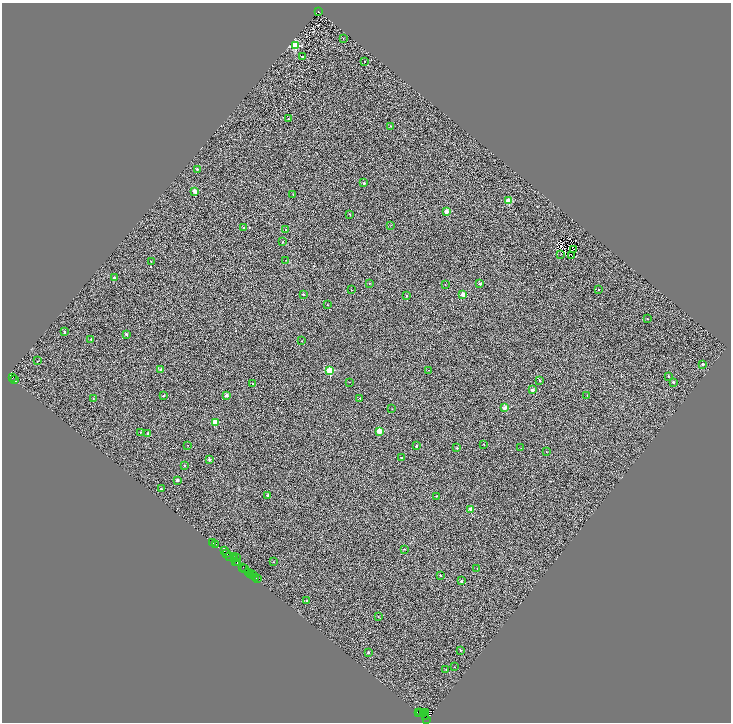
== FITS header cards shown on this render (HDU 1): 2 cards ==
NAXIS1  =                 1457
NAXIS2  =                 1440

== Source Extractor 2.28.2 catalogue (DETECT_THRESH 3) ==
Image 1457 x 1440 px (HDU 1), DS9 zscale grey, zoomed out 1/2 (1 PNG px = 2 x 2 image px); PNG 733 x 724 px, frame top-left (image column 1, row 1439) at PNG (2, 3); each listed source drawn as its Kron ellipse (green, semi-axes under 4 px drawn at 4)
Background 1.17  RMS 4.7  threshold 14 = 3 sigma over >= 5 px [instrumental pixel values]
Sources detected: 163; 53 cannot appear on this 1/2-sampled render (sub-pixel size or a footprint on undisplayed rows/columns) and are neither listed nor drawn; the other 110 listed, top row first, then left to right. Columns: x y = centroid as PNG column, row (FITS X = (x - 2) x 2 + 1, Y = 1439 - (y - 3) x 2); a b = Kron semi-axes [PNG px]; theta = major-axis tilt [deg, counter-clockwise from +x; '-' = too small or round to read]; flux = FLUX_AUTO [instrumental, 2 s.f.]
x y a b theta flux
319 11 3 1 - 3100
343 38 2 2 - 320
295 46 3 3 - 49000
302 57 2 2 - 1000
365 61 2 1 - 480
288 119 2 2 - 690
390 126 2 1 - 240
197 169 2 2 - 1700
364 183 2 2 - 1300
195 191 2 2 - 12000
293 194 2 1 - 440
509 201 2 2 - 25000
447 212 2 2 - 9100
350 214 2 2 - 670
391 225 2 1 - 290
243 228 2 2 - 2200
285 229 2 2 - 370
283 242 2 2 - 620
573 249 2 1 - 190
561 254 2 1 - 440
572 255 3 1 - 280
286 260 2 1 - 260
151 261 2 2 - 470
114 278 2 2 - 1800
369 283 2 2 - 460
445 284 2 1 - 230
480 284 2 2 - 3800
598 289 2 2 - 710
351 290 2 1 - 210
303 294 2 2 - 1500
463 294 2 2 - 12000
407 295 2 2 - 2200
328 305 2 2 - 510
647 318 2 2 - 500
65 332 2 2 - 1800
126 334 2 2 - 3000
91 339 2 2 - 2400
301 341 2 1 - 220
37 361 3 2 - 450
703 364 2 2 - 3500
160 369 2 2 - 3400
330 370 3 3 - 39000
429 370 2 2 - 2300
668 376 2 2 - 1000
12 378 2 1 - 1500
14 380 2 1 - 400
540 381 2 2 - 1600
349 382 2 2 - 320
673 382 2 2 - 3200
252 383 2 2 - 1300
533 390 2 2 - 6000
226 395 2 2 - 5700
587 395 2 2 - 290
163 396 2 2 - 1500
360 398 2 1 - 500
93 399 3 2 - 400
505 408 2 2 - 11000
392 409 2 1 - 250
215 422 2 2 - 20000
379 431 2 2 - 20000
140 432 2 2 - 600
148 433 2 2 - 5000
483 444 2 1 - 500
187 445 2 1 - 330
417 446 2 2 - 1100
457 448 2 2 - 1300
521 448 3 2 - 560
546 452 2 2 - 350
401 458 2 2 - 790
209 459 2 2 - 4300
185 465 2 2 - 700
177 480 2 2 - 4500
161 489 2 2 - 1900
267 495 2 2 - 2600
436 496 2 2 - 500
471 509 2 2 - 10000
213 542 2 1 - 2800
216 545 3 2 - 640
404 549 2 2 - 700
224 551 3 1 - 9200
227 554 3 1 - 310
234 556 2 1 - 530
229 557 2 1 - 970
236 558 2 1 - 660
235 559 2 1 - 520
235 561 2 1 - 270
274 562 2 2 - 370
237 563 2 1 - 2300
243 567 2 1 - 840
477 568 2 1 - 380
245 569 2 2 - 5100
249 572 2 1 - 1100
251 574 2 2 - 4300
253 575 3 1 - 2400
440 575 2 2 - 1000
255 577 3 1 - 510
258 579 2 1 - 270
461 581 2 2 - 3000
307 601 2 2 - 3100
378 617 2 2 - 550
460 650 2 2 - 1100
368 653 2 2 - 1200
455 667 2 1 - 270
446 670 2 2 - 630
419 713 2 1 - 6700
421 713 4 2 - 1300
424 713 2 1 - 1400
425 713 3 1 - 920
425 716 2 1 - 13000
427 720 2 1 - 2400
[53 sub-pixel or undisplayed-footprint detections neither listed nor drawn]